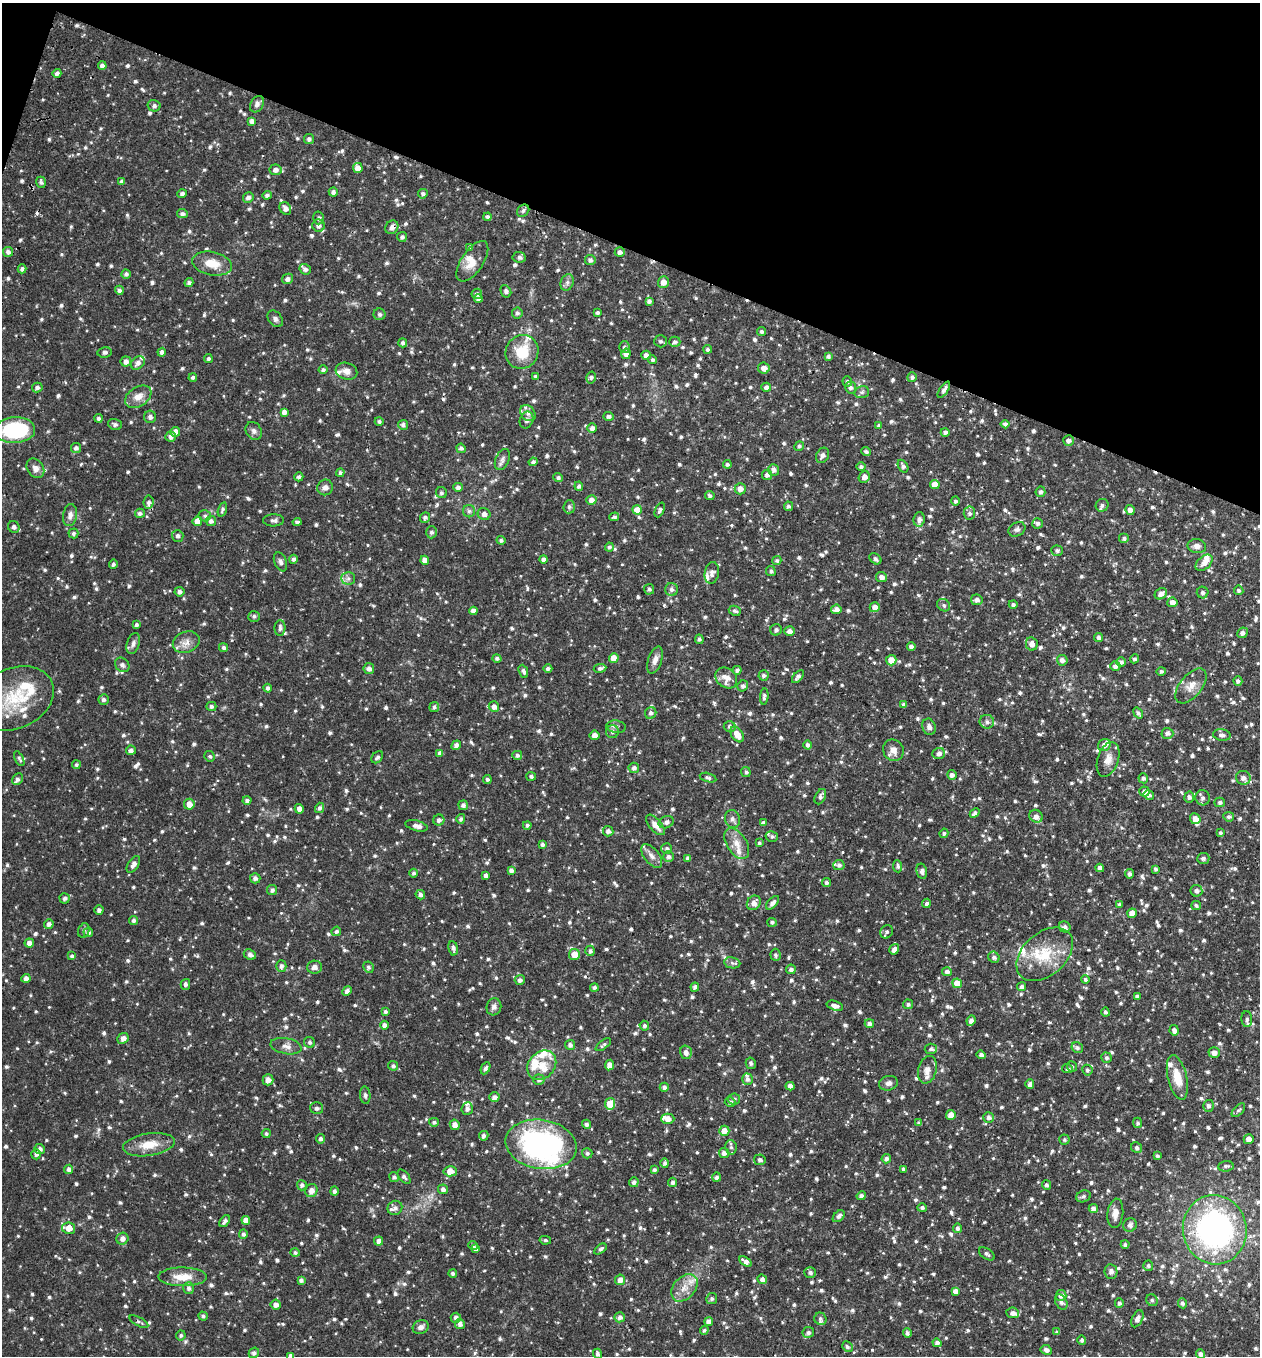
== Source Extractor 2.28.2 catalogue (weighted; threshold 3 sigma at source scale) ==
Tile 2 of 4 x 4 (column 2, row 1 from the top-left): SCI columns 1448-2705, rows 4089-5442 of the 5540 x 5467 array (HDU 1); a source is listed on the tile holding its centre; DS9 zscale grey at full resolution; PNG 1262 x 1358 px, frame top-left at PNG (2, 3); each listed source drawn as its Kron ellipse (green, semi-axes under 4 px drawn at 4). Shown black and unused: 19% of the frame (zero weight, under 2 of 3 exposures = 3% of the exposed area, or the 3 px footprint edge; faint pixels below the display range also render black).
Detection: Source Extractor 2.28.2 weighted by HDU 2 'WHT'; one run over the whole footprint, this tile lists its part. Background 0.0611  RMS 0.0077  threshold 0.0348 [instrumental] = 3 sigma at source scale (4.5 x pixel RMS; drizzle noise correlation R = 1.50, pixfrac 1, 0.05/0.05 arcsec/px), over >= 5 px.
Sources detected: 1356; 1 inside a brighter object's white glare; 3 cosmic-ray / hot-pixel residue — neither listed nor drawn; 40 inside a brighter listed object's ellipse — not listed separately; of the other 1312, all 500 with FLUX_AUTO >= 1.63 (the completeness limit of this list) listed and drawn (812 fainter detections not listed), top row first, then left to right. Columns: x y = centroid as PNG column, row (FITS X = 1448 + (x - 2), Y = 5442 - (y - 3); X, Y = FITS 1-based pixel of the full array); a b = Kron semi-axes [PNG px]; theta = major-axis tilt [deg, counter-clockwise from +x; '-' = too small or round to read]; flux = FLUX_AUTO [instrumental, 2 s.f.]
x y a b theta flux
102 66 4 4 - 3
57 73 4 4 - 2.4
257 104 9 6 59 2.8
154 106 6 5 - 2.4
252 121 4 4 - 3.1
309 139 5 5 - 2.2
358 168 5 5 - 5.4
275 170 6 5 - 3.7
122 181 4 4 - 2.2
41 182 6 5 - 1.9
333 192 4 4 - 2.5
182 194 5 4 - 2.3
423 194 5 5 - 1.8
267 195 4 4 - 2.1
248 197 5 5 - 2.9
285 208 6 5 - 3.5
523 211 7 5 42 1.8
182 214 5 4 - 2.4
488 217 4 4 - 1.9
319 218 6 5 - 1.9
318 226 6 6 - 3.1
392 227 7 6 - 3.7
402 237 5 5 - 2.2
470 247 4 4 - 2.1
8 252 5 5 - 2.7
620 252 5 5 - 2.8
519 257 6 5 - 2.1
590 260 5 5 - 2.5
472 261 23 11 56 11
212 264 20 11 -12 13
22 269 4 4 - 2
305 269 6 5 - 2.7
126 274 5 4 - 2.1
288 279 6 5 - 2.4
567 282 8 6 70 2.5
663 282 5 5 - 5.5
189 283 4 4 - 2.2
119 290 4 4 - 2.6
506 291 6 5 - 2.4
477 294 5 5 - 2.2
478 298 4 4 - 3.3
649 301 4 4 - 2.3
517 313 5 5 - 2
597 313 3 3 - 1.7
379 314 6 6 - 1.7
275 319 9 6 -52 2.4
762 332 4 4 - 1.7
661 341 6 6 - 1.8
675 342 6 5 - 1.8
403 343 4 4 - 2.3
625 347 6 5 - 2
708 349 4 4 - 1.9
104 352 7 5 8 2.2
162 352 4 4 - 2.6
522 352 17 16 - 20
626 354 5 5 - 4.1
646 355 5 4 - 3.4
828 357 4 4 - 1.9
208 358 4 4 - 1.8
652 360 4 4 - 1.8
126 361 5 5 - 3.5
138 363 8 6 43 3.2
764 368 6 5 - 4.6
323 370 4 4 - 1.7
346 371 11 8 -16 4.8
535 376 4 4 - 1.6
193 377 4 3 - 1.9
591 377 6 4 75 1.7
912 377 5 4 - 2.1
847 381 5 4 - 1.8
37 387 5 4 - 2.4
766 387 5 4 - 3.1
851 387 6 5 - 2.5
944 390 9 4 56 2.6
862 392 7 5 16 1.8
138 397 14 9 33 7.6
284 412 4 4 - 3.2
528 413 9 7 -51 3.7
609 416 5 4 - 2.3
150 417 6 6 - 2.3
98 418 4 4 - 2
527 420 9 6 67 2.4
379 422 4 4 - 1.7
115 424 7 5 -20 2.3
1005 424 4 4 - 2.3
403 425 5 4 - 2
879 426 4 4 - 1.9
592 428 5 4 - 3.3
15 430 20 13 3 63
254 431 9 7 -60 2.9
175 432 5 5 - 4.5
945 432 4 4 - 2.4
171 437 5 5 - 2.9
1069 440 5 5 - 3
799 446 5 4 - 1.7
76 448 5 5 - 2.4
461 448 5 4 - 2.1
866 452 5 4 - 2.1
823 455 8 6 59 3.2
502 459 11 6 67 2.9
533 462 4 4 - 2.1
727 464 4 4 - 1.9
903 466 7 4 -59 2.2
861 467 5 4 - 1.8
35 468 10 8 -54 5.2
774 470 6 5 - 3
340 473 4 4 - 1.8
767 475 5 5 - 2.6
299 477 4 4 - 1.9
558 477 5 4 - 1.7
864 477 6 5 - 4
935 484 4 4 - 7.3
579 486 4 4 - 1.9
325 487 8 7 - 4
458 487 4 4 - 2.7
740 489 5 5 - 4.9
1040 492 5 5 - 2.1
441 493 6 5 - 1.8
710 496 5 4 - 1.9
591 500 5 5 - 5
955 501 4 4 - 1.7
149 502 7 5 84 2.4
1102 505 7 6 - 2.2
788 506 5 4 - 1.8
569 507 6 6 - 2
222 509 7 4 74 1.7
637 510 5 4 - 8.2
660 510 8 4 66 2.1
1130 510 5 4 - 3.9
469 511 6 6 - 1.8
140 513 5 4 - 2.4
969 513 6 6 - 2.3
484 514 6 6 - 3.4
70 515 11 7 79 3.5
205 516 6 5 - 1.6
425 517 5 5 - 2.1
614 517 5 4 - 1.7
919 519 7 5 85 3.9
274 520 10 6 2 2.5
197 521 5 4 - 8.6
211 521 5 5 - 2.4
297 522 4 4 - 2
1038 523 5 5 - 2.4
14 527 6 5 - 2.6
1017 529 9 6 30 2.3
431 532 6 5 - 2.1
73 533 5 5 - 1.9
178 536 6 5 - 2.4
1124 538 5 5 - 2.1
501 540 4 4 - 1.9
1197 546 9 7 -9 3.7
609 547 4 4 - 2.1
1057 551 6 5 - 1.7
293 559 4 4 - 2.1
544 559 4 4 - 3.4
875 559 6 5 - 2.2
425 560 4 4 - 4.7
777 561 4 4 - 1.7
280 562 10 6 -68 2.5
1204 563 10 6 42 5
113 564 5 4 - 1.7
771 571 5 5 - 2
712 573 11 7 79 3.6
881 577 5 5 - 4.4
348 578 7 6 - 2.5
649 589 5 5 - 1.7
672 589 6 6 - 2.7
1239 590 5 5 - 1.8
179 592 5 5 - 2.6
1203 593 6 6 - 2.1
1161 594 6 5 - 3.3
977 600 6 5 - 2.8
1172 602 5 5 - 4.9
1013 604 4 4 - 1.7
944 605 7 6 - 1.9
875 607 5 5 - 5.1
836 609 5 4 - 3.6
473 611 4 4 - 3
735 611 6 4 -26 2
254 616 6 5 - 1.8
136 625 4 4 - 1.8
280 628 8 5 89 2.5
776 630 6 5 - 2.1
789 631 5 5 - 3.5
1242 633 5 5 - 2.7
1099 637 4 4 - 2.1
699 639 5 4 - 1.6
186 642 14 10 23 6.3
133 643 11 6 73 2.9
1032 644 6 6 - 4.4
911 646 4 4 - 2.7
223 648 5 4 - 2
497 658 4 4 - 1.8
614 658 5 5 - 8.3
1134 659 4 4 - 1.9
655 660 14 7 71 4.2
891 660 5 5 - 7.5
1062 660 5 5 - 3
1121 662 5 5 - 2.2
122 665 8 6 -48 2.3
1115 666 5 5 - 2.5
600 668 6 4 9 1.9
369 669 5 5 - 3
548 669 4 4 - 2
737 670 4 4 - 2.1
523 671 7 4 -66 2.2
1161 671 4 4 - 1.9
764 675 5 5 - 2.1
798 677 8 4 49 2.7
726 678 12 9 -40 7.3
1238 681 5 4 - 2.1
743 686 6 5 - 2.2
1191 686 21 11 51 8.1
268 688 4 4 - 2.4
764 696 8 4 84 2.2
14 699 42 30 24 48
104 699 5 5 - 2.1
904 705 4 4 - 2.1
211 706 5 4 - 2
434 707 5 4 - 1.7
494 707 5 5 - 3.7
651 713 6 5 - 2.5
1138 713 6 4 -53 1.9
987 722 7 7 - 3
730 726 6 5 - 2.1
616 727 10 6 -8 2.3
929 727 8 6 -70 2.6
612 732 6 6 - 2.8
1167 733 6 5 - 2.6
737 734 8 5 -57 8.3
595 735 5 4 - 4.5
1222 735 9 5 -8 2.8
456 745 5 4 - 2.5
807 745 4 4 - 2.1
1104 745 6 6 - 3.8
131 750 5 4 - 2.3
893 750 11 10 - 6
440 753 4 4 - 2.9
939 753 6 5 - 3.1
517 755 5 4 - 2
210 756 5 5 - 1.6
377 757 7 5 47 1.8
19 759 8 4 -64 1.7
1108 759 18 10 71 7.1
76 765 4 4 - 1.7
634 768 5 5 - 2.5
746 772 5 4 - 1.7
952 775 5 4 - 2.8
531 776 5 4 - 1.9
708 778 8 4 -14 1.8
1143 778 5 5 - 2
1243 778 7 7 - 4
17 779 6 5 - 2.3
487 779 4 4 - 1.8
1144 792 5 5 - 3.3
1149 795 5 4 - 2
820 797 8 5 64 2.4
1189 797 5 5 - 2.4
1203 798 8 7 - 2.8
247 800 4 4 - 2
1220 802 5 5 - 2.1
189 804 5 5 - 5.8
463 805 5 5 - 2.5
320 808 5 4 - 2.2
299 809 5 4 - 3.8
975 813 5 4 - 2.1
1036 816 7 6 - 3.4
1229 817 5 4 - 1.7
461 819 5 4 - 1.8
732 819 9 7 -73 3
1195 819 5 5 - 5.9
439 820 5 5 - 2.5
666 822 8 6 23 2.9
763 823 4 4 - 1.8
527 825 4 4 - 1.8
655 825 12 6 -49 7.1
416 826 11 5 -14 3.7
608 831 5 5 - 2.9
944 833 5 4 - 1.7
1220 833 4 4 - 1.7
772 836 6 5 - 1.7
759 843 4 3 - 1.7
542 844 4 3 - 2
737 844 17 10 -57 8.3
667 848 5 5 - 1.9
652 856 14 7 -51 4.6
669 856 5 5 - 2.5
688 858 4 4 - 2.2
1203 858 6 5 - 2.6
133 864 9 5 57 3.9
839 865 6 5 - 2.5
898 866 6 4 -85 1.9
1100 868 4 4 - 3.8
1155 869 4 3 - 1.9
511 870 4 4 - 2.5
922 871 8 5 -77 2.8
414 873 4 4 - 1.7
1130 874 5 4 - 2.3
485 875 4 3 - 2.3
255 878 5 5 - 2.9
826 883 4 4 - 1.9
272 890 5 5 - 2.3
1196 891 6 5 - 2.9
420 895 5 4 - 2.1
65 898 5 5 - 2.4
754 903 8 6 51 4.6
773 903 8 4 47 3.7
926 903 5 4 - 2
1120 904 4 4 - 1.7
1196 905 5 4 - 1.7
99 910 4 4 - 2.3
1132 913 5 4 - 7.3
133 920 4 4 - 1.8
772 922 5 4 - 1.7
49 924 5 4 - 3
1065 927 6 5 - 2.3
84 930 7 5 71 1.9
336 931 5 4 - 1.9
88 932 5 4 - 2.2
887 932 7 6 - 2.1
29 943 5 4 - 4
453 948 7 4 -81 2.6
894 949 5 4 - 3.8
590 951 5 5 - 2.2
250 954 6 5 - 2.8
574 954 5 5 - 8.7
1045 954 32 21 41 28
776 955 6 5 - 1.8
72 956 4 4 - 1.7
994 957 6 5 - 2.5
732 963 8 5 -8 2.3
281 966 6 5 - 2.3
314 967 7 6 - 4
368 967 6 5 - 1.8
791 969 5 5 - 2.4
947 972 5 4 - 3
26 978 4 4 - 3.3
520 980 5 5 - 2.5
1085 980 4 4 - 1.7
957 983 5 4 - 9.5
185 984 5 4 - 2.2
594 987 4 4 - 2.1
695 987 4 4 - 2.4
1022 987 4 4 - 2.3
347 991 5 4 - 2.8
1137 996 4 3 - 1.6
908 1004 5 5 - 1.9
835 1006 8 4 -17 3.9
494 1007 8 7 - 2.9
385 1012 4 3 - 1.8
1105 1012 4 3 - 2.1
1247 1019 8 5 -87 2.2
971 1020 5 4 - 3.1
869 1023 5 4 - 2.9
384 1025 4 4 - 2.9
644 1026 5 4 - 1.8
1174 1030 5 4 - 3.3
123 1038 6 5 - 4.1
310 1042 6 5 - 1.7
570 1045 5 5 - 2.6
603 1045 9 4 37 1.7
286 1046 16 8 -11 4.7
1077 1048 6 5 - 2
931 1049 6 5 - 1.9
686 1052 7 6 - 3.5
1214 1053 5 5 - 4.2
981 1055 5 4 - 2.4
1106 1058 5 5 - 1.8
751 1063 6 5 - 1.8
542 1065 16 13 47 11
609 1065 5 4 - 4.5
393 1066 5 4 - 2.2
1072 1066 5 5 - 1.6
485 1068 6 4 63 2.3
1067 1069 5 4 - 2.1
927 1070 14 9 75 5.2
1087 1070 5 5 - 1.7
1177 1077 23 9 -77 14
747 1079 5 5 - 2.4
268 1080 5 5 - 4.4
539 1080 5 5 - 2.1
888 1083 9 7 15 3.3
1030 1084 5 4 - 3.1
790 1086 4 4 - 4
664 1087 4 4 - 2.5
365 1095 9 5 -85 1.9
494 1097 5 5 - 3.3
734 1099 6 5 - 1.8
730 1102 5 4 - 1.9
610 1104 6 5 - 19
1208 1106 6 5 - 2.5
317 1108 6 5 - 2.5
467 1108 6 5 - 2.6
1238 1110 8 4 46 1.7
951 1115 5 4 - 5.9
989 1117 5 5 - 2.7
668 1119 6 5 - 6
434 1122 5 4 - 1.7
919 1123 4 4 - 2
1138 1123 5 4 - 1.7
586 1124 4 4 - 2.2
455 1125 5 5 - 4.3
724 1131 5 5 - 6.6
266 1134 4 4 - 1.8
484 1136 5 5 - 2.1
321 1139 4 4 - 2.2
1249 1139 5 5 - 5.4
1064 1140 5 5 - 1.8
541 1144 36 24 -9 180
149 1145 26 11 9 14
731 1147 7 5 -77 1.9
1136 1148 6 5 - 1.9
40 1149 5 5 - 3
587 1153 5 5 - 1.7
724 1153 5 5 - 3.3
36 1154 5 5 - 2.5
1157 1156 4 4 - 1.7
886 1159 5 4 - 2.4
760 1160 6 5 - 2.5
665 1163 5 4 - 2.2
1226 1166 8 5 4 1.9
69 1169 4 4 - 2.4
903 1169 4 3 - 1.7
654 1170 4 4 - 1.7
450 1171 6 5 - 8.1
394 1177 5 5 - 2.2
404 1177 8 5 -51 1.9
716 1177 5 4 - 2.2
634 1182 5 4 - 2.6
673 1182 4 4 - 2.3
302 1185 5 5 - 2
1047 1185 5 4 - 2
443 1189 5 5 - 3
311 1191 7 6 - 4.9
334 1191 5 4 - 1.9
861 1196 4 4 - 2.5
1083 1196 7 5 23 1.7
395 1208 7 7 - 2.8
922 1208 5 4 - 2
1093 1208 4 4 - 3.2
1115 1213 14 8 84 6.1
839 1216 7 4 46 2.2
246 1220 4 4 - 4.7
225 1221 7 4 54 2.3
1130 1225 7 6 - 2.5
69 1228 7 5 -10 8.3
958 1228 4 4 - 2.5
1215 1230 35 32 -79 210
243 1234 5 4 - 1.9
122 1239 6 6 - 3.1
545 1240 6 4 -11 1.7
379 1241 4 4 - 3.4
473 1245 5 4 - 1.8
1125 1245 4 4 - 1.8
475 1249 4 4 - 2.3
600 1249 7 4 37 2
295 1253 4 4 - 1.7
987 1254 9 5 -35 2.1
745 1262 7 4 -34 3.9
1148 1266 5 5 - 1.7
1111 1272 7 6 - 2.9
453 1273 4 4 - 1.8
810 1273 6 5 - 2.2
183 1277 24 9 -1 13
762 1279 5 4 - 3.4
301 1280 4 4 - 2.2
620 1280 5 5 - 4.6
189 1288 6 5 - 2.5
684 1288 16 11 49 9.1
955 1291 4 4 - 3.6
1061 1295 5 5 - 3.7
712 1299 5 5 - 1.8
1152 1300 6 5 - 1.8
1061 1302 8 5 -60 2.1
1119 1303 5 4 - 2
1182 1303 5 4 - 2.3
276 1305 5 5 - 3.8
1013 1313 6 5 - 3
203 1316 5 4 - 1.8
620 1317 5 5 - 2.7
456 1318 5 5 - 3
820 1319 6 6 - 1.8
1137 1319 9 5 64 3.9
139 1322 10 4 -29 1.7
709 1322 4 4 - 4.6
460 1324 5 5 - 3.2
421 1327 8 6 26 3.2
704 1330 4 4 - 1.7
808 1332 6 5 - 2.2
1057 1332 4 3 - 1.7
907 1333 5 4 - 1.9
181 1335 5 5 - 1.6
1082 1340 5 4 - 1.7
937 1343 4 4 - 2.7
847 1347 5 5 - 1.8
1046 1350 6 5 - 3
254 1353 5 5 - 2
597 1354 5 4 - 2
1200 1354 5 4 - 2.9
291 1356 4 4 - 3.6
Overlapping masked pixels (flux is a lower limit): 1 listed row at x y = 392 227
Isophote crosses this tile's border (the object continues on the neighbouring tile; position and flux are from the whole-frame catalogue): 3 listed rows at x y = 15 430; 14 699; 291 1356